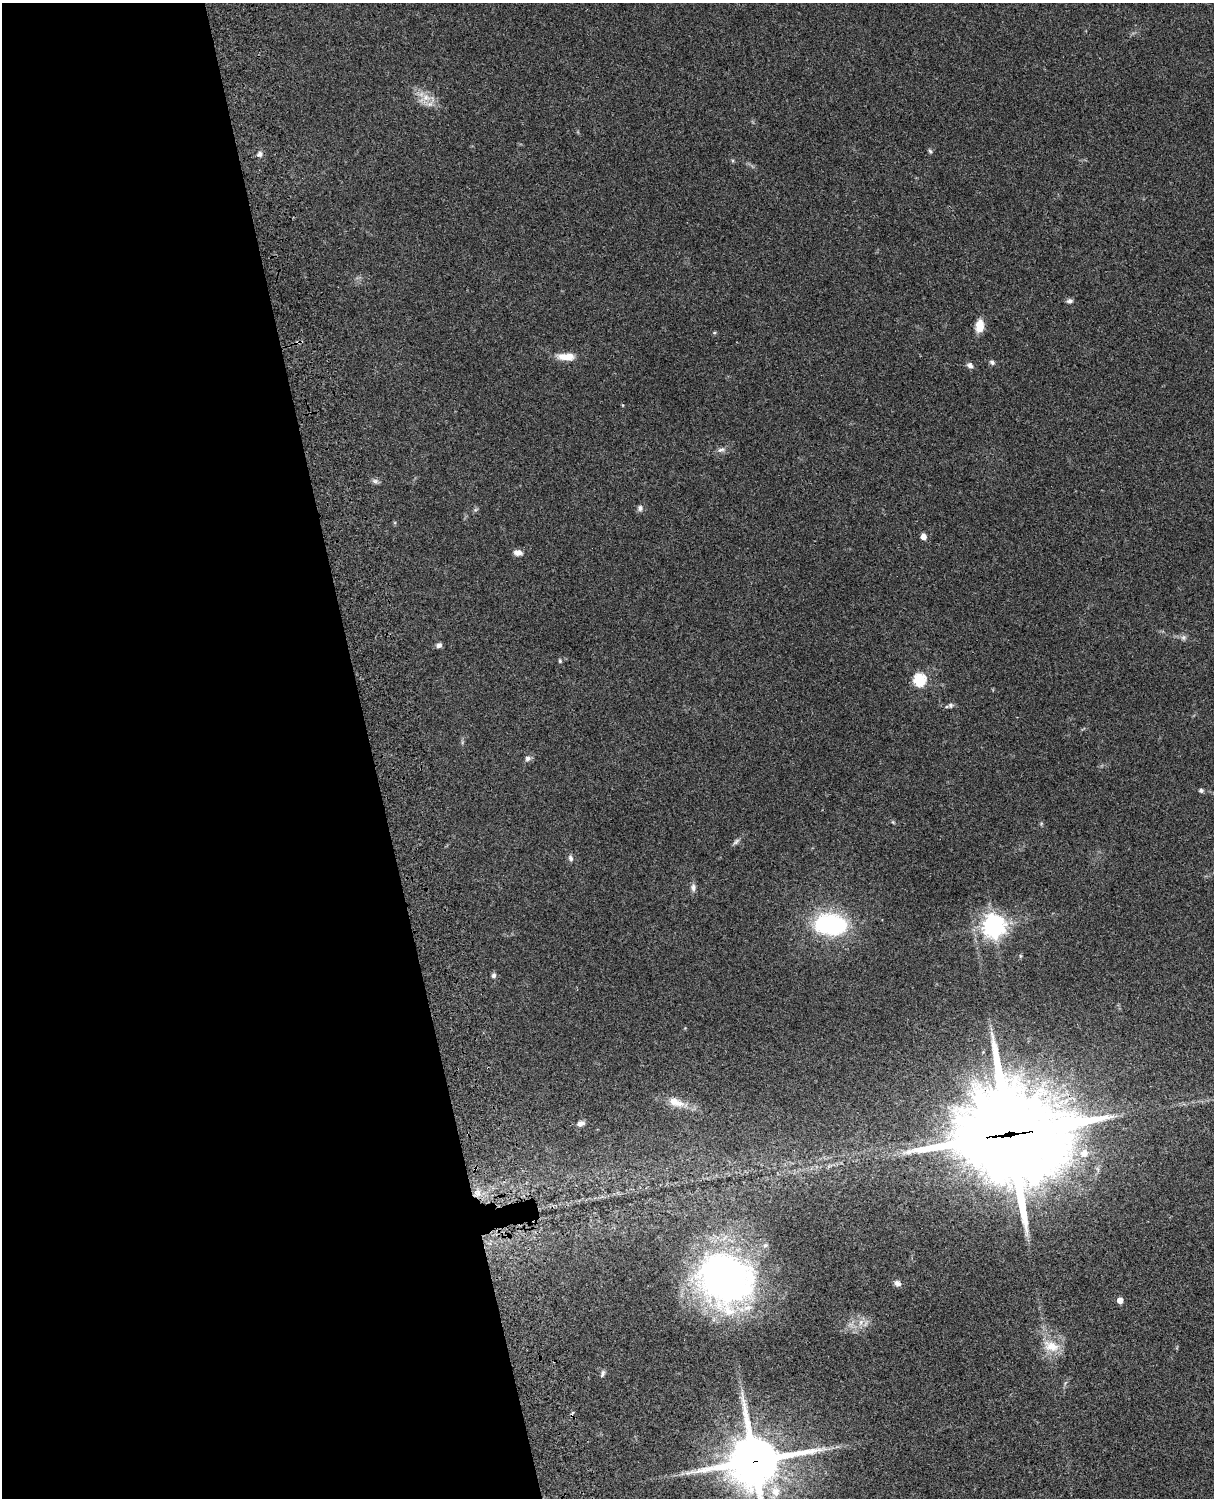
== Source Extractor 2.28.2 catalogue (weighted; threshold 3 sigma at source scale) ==
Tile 5 of 4 x 3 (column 1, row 2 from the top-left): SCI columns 121-1332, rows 1772-3267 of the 5087 x 4926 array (HDU 1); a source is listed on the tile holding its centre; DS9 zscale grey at full resolution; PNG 1216 x 1500 px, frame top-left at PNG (2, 3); no overlay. Shown black and unused: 31% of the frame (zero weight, under 3 of 4 exposures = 6% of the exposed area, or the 3 px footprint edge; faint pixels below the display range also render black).
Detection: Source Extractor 2.28.2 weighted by HDU 2 'WHT'; one run over the whole footprint, this tile lists its part. Background 0.0955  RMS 0.0063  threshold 0.0283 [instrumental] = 3 sigma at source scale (4.5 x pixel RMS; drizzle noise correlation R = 1.50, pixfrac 1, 0.05/0.05 arcsec/px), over >= 5 px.
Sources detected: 43; all 43 listed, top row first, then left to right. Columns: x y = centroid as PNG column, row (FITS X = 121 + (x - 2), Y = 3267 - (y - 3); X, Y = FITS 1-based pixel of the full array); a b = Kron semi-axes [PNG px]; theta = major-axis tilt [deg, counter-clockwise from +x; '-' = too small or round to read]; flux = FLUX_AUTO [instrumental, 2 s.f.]
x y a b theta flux
426 98 14 10 -11 7.1
930 151 6 5 - 1
260 154 7 6 - 2.1
1069 301 8 5 4 1.7
980 326 12 8 84 9.6
566 357 22 9 -2 8.2
992 362 8 6 -24 1.6
970 365 9 7 -32 2.1
623 405 5 3 - 0.53
721 450 11 6 17 2.3
375 481 10 6 -15 1.7
640 508 8 7 - 1.9
923 537 5 4 - 5
518 553 11 7 -7 3.2
1183 637 8 7 - 1.8
439 645 6 6 - 2.1
560 661 6 5 - 0.85
919 680 6 6 - 70
950 705 8 7 - 1.7
528 758 8 7 - 2
1201 790 6 5 - 1.4
893 822 5 4 - 0.72
736 842 11 5 47 1.7
570 858 9 6 -67 1.9
693 887 10 7 -89 2.4
830 924 30 18 -4 81
994 926 8 7 - 490
1020 956 6 4 73 0.72
494 975 6 5 - 1.6
676 1102 24 11 -18 9.4
580 1124 9 6 19 2.8
1010 1134 40 34 -4 8700
1084 1153 12 11 - 7.9
478 1193 10 7 -58 3.6
765 1245 7 5 21 1.2
726 1279 55 47 -40 290
897 1283 8 7 - 2.6
1120 1300 4 4 - 6.3
861 1322 10 6 61 3.2
1051 1346 22 13 -20 12
602 1373 9 5 68 1.5
754 1461 19 18 - 2900
775 1491 20 14 -72 12
Overlapping masked pixels (flux is a lower limit): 2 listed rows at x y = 1010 1134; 754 1461
Isophote crosses this tile's border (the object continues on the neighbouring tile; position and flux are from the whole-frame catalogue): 1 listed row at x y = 754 1461